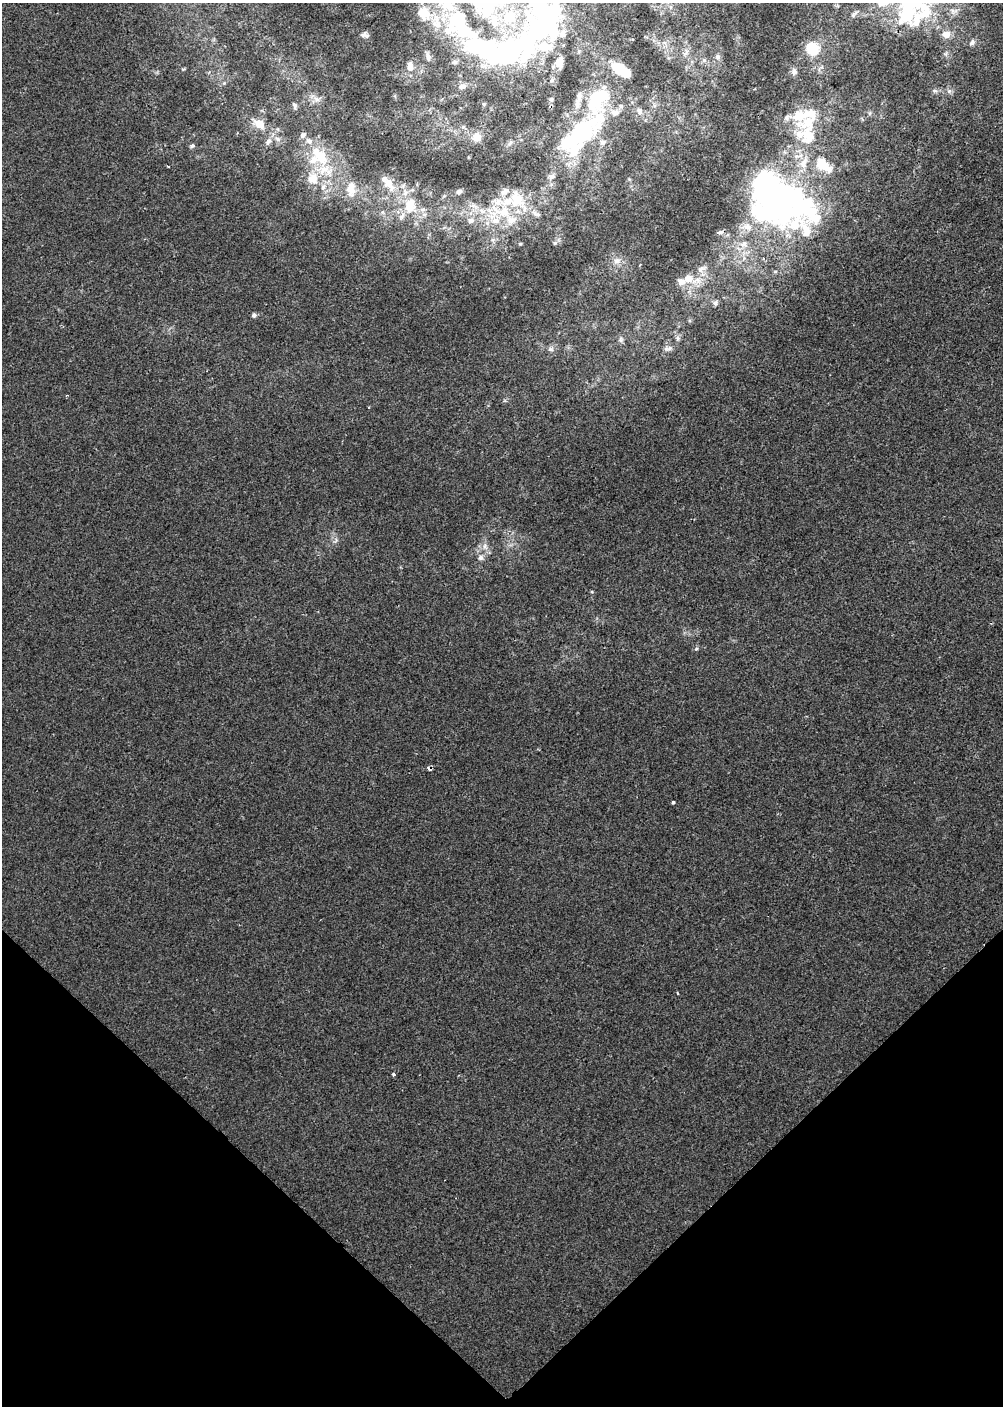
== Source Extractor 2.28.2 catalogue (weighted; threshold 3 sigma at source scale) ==
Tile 5 of 3 x 2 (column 2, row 2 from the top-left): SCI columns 1001-2001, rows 86-1489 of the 3002 x 2998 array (HDU 1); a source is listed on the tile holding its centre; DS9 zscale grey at full resolution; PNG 1005 x 1408 px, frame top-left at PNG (2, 3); no overlay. Shown black and unused: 17% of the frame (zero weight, under 2 of 3 exposures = <1% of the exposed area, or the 3 px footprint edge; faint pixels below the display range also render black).
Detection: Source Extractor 2.28.2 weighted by HDU 2 'WHT'; one run over the whole footprint, this tile lists its part. Background 4.18e-04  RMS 0.0041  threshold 0.0186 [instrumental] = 3 sigma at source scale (4.5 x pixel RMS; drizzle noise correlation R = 1.50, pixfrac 1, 0.0396/0.0396 arcsec/px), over >= 5 px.
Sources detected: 116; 10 inside a brighter object's white glare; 1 cosmic-ray / hot-pixel residue — not listed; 30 inside a brighter listed object's ellipse — not listed separately; the other 75 listed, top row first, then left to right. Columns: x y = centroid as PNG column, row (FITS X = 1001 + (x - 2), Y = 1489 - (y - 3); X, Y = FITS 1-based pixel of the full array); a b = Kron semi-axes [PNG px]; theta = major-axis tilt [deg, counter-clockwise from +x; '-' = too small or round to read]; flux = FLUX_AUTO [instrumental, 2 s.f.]
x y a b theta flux
881 3 11 8 63 2.4
541 11 57 34 -49 85
906 15 37 22 76 23
462 26 65 36 -46 63
946 34 11 9 2 3.2
364 35 10 6 -5 1.3
972 43 9 6 57 1.2
510 48 52 24 18 110
812 48 11 9 -56 13
685 53 14 6 58 1.7
428 57 11 6 -82 1.5
718 57 7 6 - 1.1
559 62 12 8 87 4.7
410 66 14 8 86 2.9
619 68 14 12 -39 9
794 72 8 7 - 1.2
552 80 6 6 - 0.95
463 86 10 8 17 2.1
604 87 8 7 - 1.5
935 91 6 4 -18 0.72
949 91 7 6 - 1.1
579 96 13 7 84 1.9
317 99 10 6 -26 2
551 99 6 5 - 0.74
484 104 6 4 -71 0.47
295 105 9 6 -79 1.1
639 111 10 7 -60 1.7
260 124 15 10 -30 5.7
581 131 47 28 34 40
807 135 30 24 -36 20
477 137 9 8 - 4.9
278 139 8 6 -4 1.6
268 141 11 7 57 2
510 143 7 4 45 0.85
192 146 7 6 - 0.83
320 156 30 16 -50 18
804 163 19 10 68 5.8
822 164 12 10 -55 9.4
168 166 3 2 - 0.54
551 177 9 6 19 1.2
312 179 14 13 - 6.8
388 183 25 12 -56 6.7
766 186 40 30 -71 83
351 188 21 12 86 6.4
459 192 7 6 - 1.3
517 199 25 18 -61 13
498 202 16 11 2 5.1
409 205 24 15 -60 12
482 211 8 5 -45 1.5
504 212 12 10 5 8
536 214 11 6 -23 1.6
511 220 18 10 12 5.9
471 221 8 7 - 1.8
747 227 14 9 -11 3.6
720 232 9 5 15 1
555 243 6 5 - 0.78
520 244 5 3 - 0.41
744 244 11 10 - 3.3
764 259 5 4 - 0.67
617 261 10 9 - 2.6
701 269 12 7 33 2.2
688 279 12 10 17 4.9
715 303 7 6 - 1
254 315 6 5 - 0.99
678 338 6 6 - 0.94
621 340 8 7 - 1.1
669 348 8 6 23 1.4
550 349 8 6 -1 1.3
369 407 2 2 - 0.39
485 546 11 6 -75 2
481 558 8 7 - 1.6
696 649 6 4 19 0.54
673 802 3 3 - 1.7
677 993 3 2 - 0.37
393 1074 4 3 - 0.58
Isophote crosses this tile's border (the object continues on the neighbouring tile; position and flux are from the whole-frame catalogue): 4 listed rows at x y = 881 3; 541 11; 906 15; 462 26
Unlisted compact peaks at least as high as the median listed source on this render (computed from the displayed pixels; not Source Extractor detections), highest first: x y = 592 592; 184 69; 853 15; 336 540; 870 113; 224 83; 629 179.